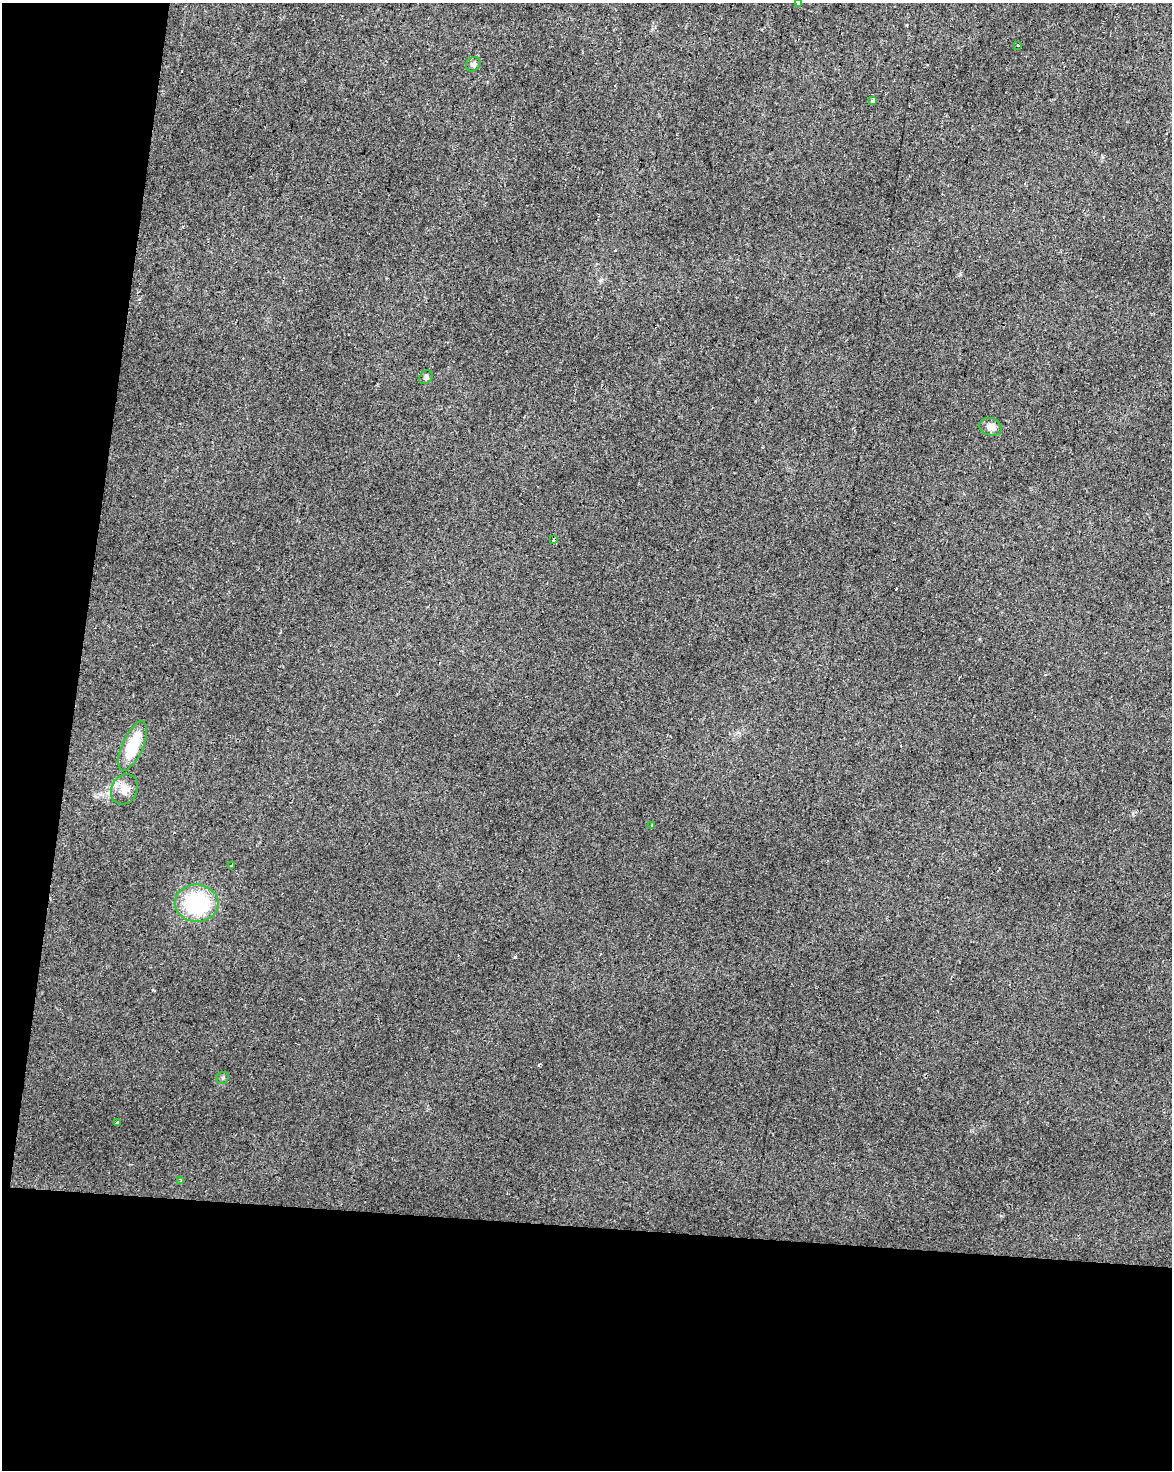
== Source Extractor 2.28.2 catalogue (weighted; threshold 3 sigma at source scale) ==
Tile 9 of 4 x 3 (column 1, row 3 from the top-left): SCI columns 6-1175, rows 285-1752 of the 4687 x 4912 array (HDU 1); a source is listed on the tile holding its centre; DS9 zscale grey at full resolution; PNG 1174 x 1472 px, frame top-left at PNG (2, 3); each listed source drawn as its Kron ellipse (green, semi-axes under 4 px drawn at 4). Shown black and unused: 23% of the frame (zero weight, under 2 of 3 exposures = <1% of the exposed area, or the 3 px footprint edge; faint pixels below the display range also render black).
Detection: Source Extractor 2.28.2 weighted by HDU 2 'WHT'; one run over the whole footprint, this tile lists its part. Background 0.0282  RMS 0.0063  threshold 0.0281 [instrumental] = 3 sigma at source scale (4.5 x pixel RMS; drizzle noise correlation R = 1.50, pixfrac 1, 0.0396/0.0396 arcsec/px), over >= 5 px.
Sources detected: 19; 4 cosmic-ray / hot-pixel residue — neither listed nor drawn; the other 15 listed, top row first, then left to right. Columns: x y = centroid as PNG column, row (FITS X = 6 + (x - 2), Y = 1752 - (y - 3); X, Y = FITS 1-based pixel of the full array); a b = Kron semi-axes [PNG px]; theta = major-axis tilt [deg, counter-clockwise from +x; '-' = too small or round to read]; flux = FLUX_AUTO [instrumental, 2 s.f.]
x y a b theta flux
799 3 3 3 - 1.5
1018 45 3 3 - 1.3
473 64 8 6 48 2
873 100 3 3 - 8.1
426 377 8 6 44 1.6
991 427 11 9 -17 4.1
553 540 3 3 - 6.6
133 746 26 10 67 22
124 789 16 13 62 6.6
652 826 3 3 - 2.5
231 866 3 3 - 2.6
197 903 22 18 -4 51
223 1078 6 5 - 0.96
117 1123 3 3 - 2.4
181 1180 4 3 - 0.58
Isophote crosses this tile's border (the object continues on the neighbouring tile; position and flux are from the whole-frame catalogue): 1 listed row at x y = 799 3
Unlisted compact peaks at least as high as the median listed source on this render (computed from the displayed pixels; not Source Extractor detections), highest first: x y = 515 957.